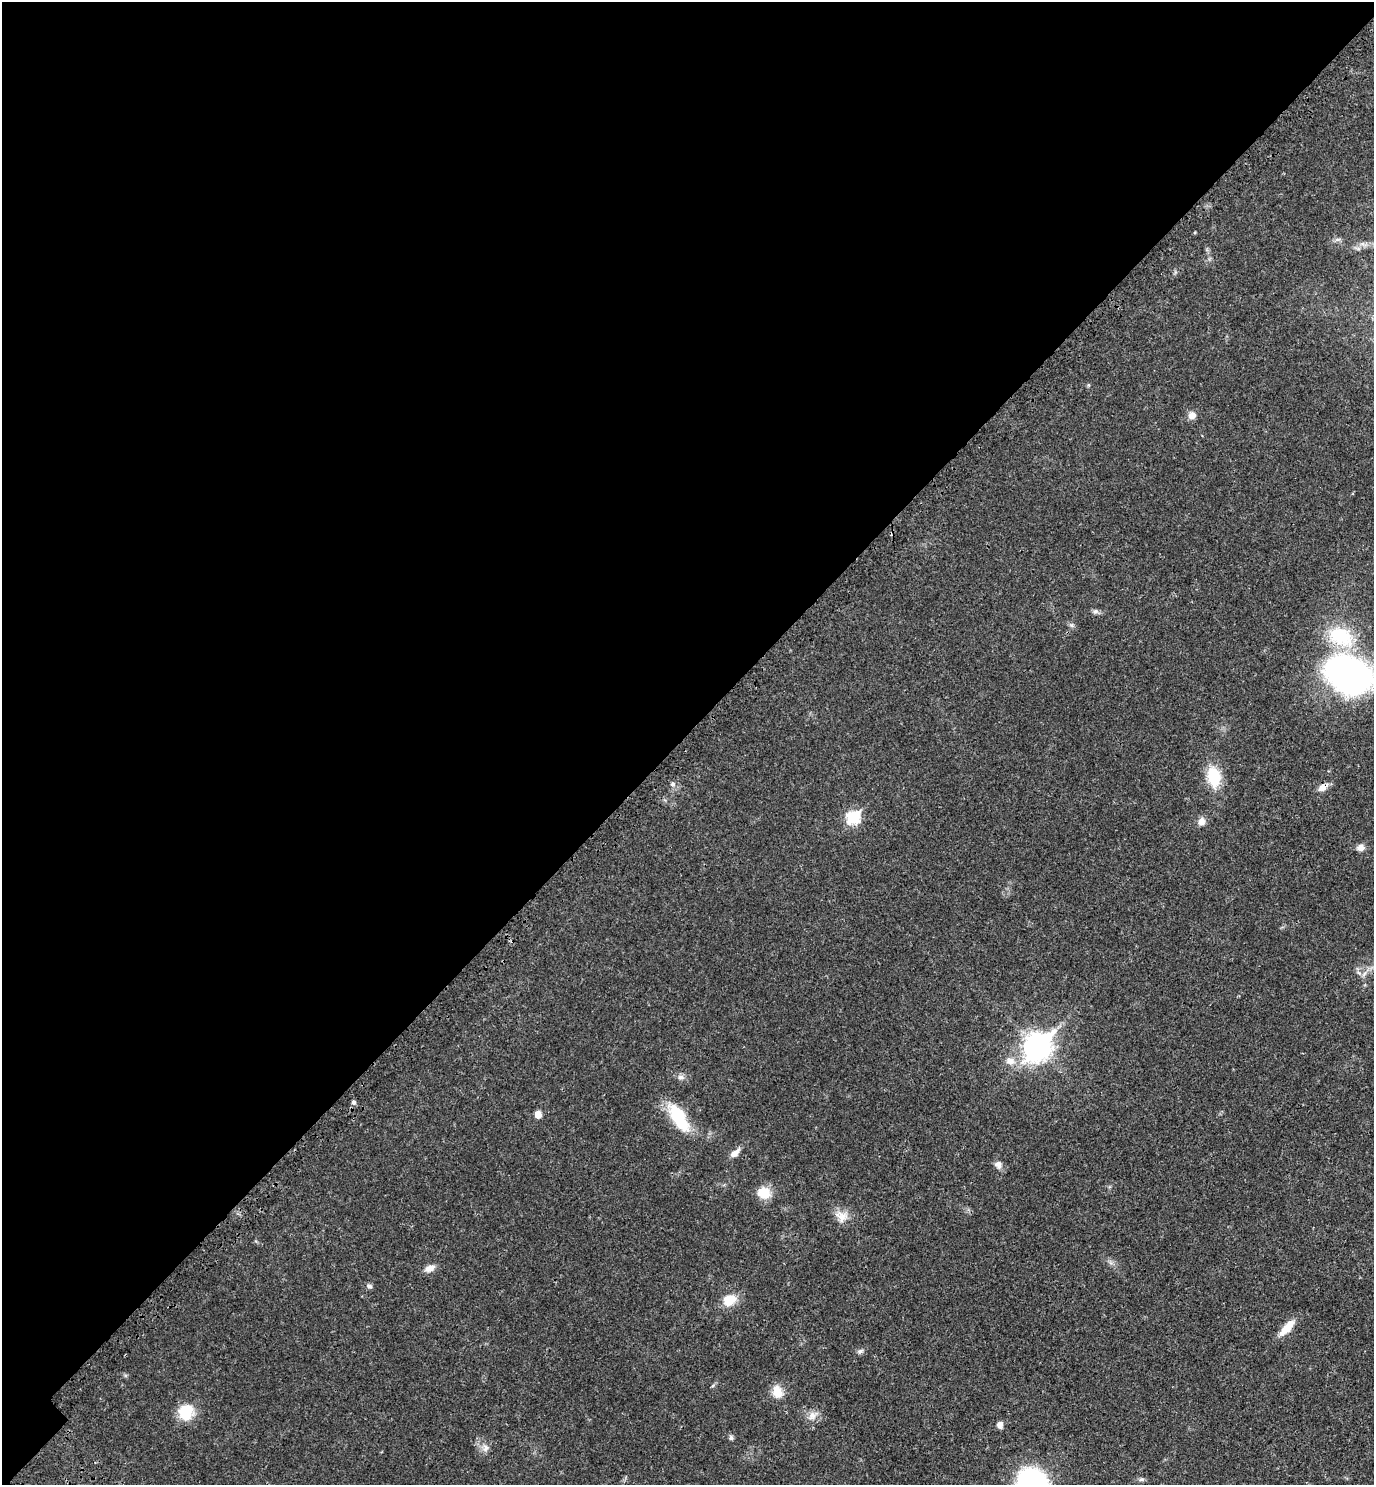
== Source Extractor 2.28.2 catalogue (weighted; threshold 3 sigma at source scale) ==
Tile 5 of 4 x 4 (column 1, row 2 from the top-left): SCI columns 257-1628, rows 3072-4554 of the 6140 x 6140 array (HDU 1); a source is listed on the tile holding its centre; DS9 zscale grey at full resolution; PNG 1376 x 1487 px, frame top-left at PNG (2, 2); no overlay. Shown black and unused: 49% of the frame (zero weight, under 3 of 4 exposures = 8% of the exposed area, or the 3 px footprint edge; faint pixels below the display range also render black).
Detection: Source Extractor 2.28.2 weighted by HDU 2 'WHT'; one run over the whole footprint, this tile lists its part. Background 0.0277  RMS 0.0029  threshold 0.0132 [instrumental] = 3 sigma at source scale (4.5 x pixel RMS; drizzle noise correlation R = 1.50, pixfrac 1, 0.05/0.05 arcsec/px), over >= 5 px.
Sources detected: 34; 1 inside a brighter listed object's ellipse — not listed separately; the other 33 listed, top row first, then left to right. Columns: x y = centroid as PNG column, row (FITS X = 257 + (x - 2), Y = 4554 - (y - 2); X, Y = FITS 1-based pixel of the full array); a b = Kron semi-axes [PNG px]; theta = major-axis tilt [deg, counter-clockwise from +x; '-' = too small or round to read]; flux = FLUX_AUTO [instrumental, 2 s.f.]
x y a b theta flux
1338 239 7 4 18 0.59
1192 415 10 9 - 1.8
1095 611 8 7 - 0.77
1350 673 46 32 -33 95
1214 776 23 15 -78 8.7
673 784 7 5 21 0.6
1322 787 14 8 32 1.8
853 817 7 6 - 27
1201 821 10 8 70 1.7
1361 847 9 8 - 1.5
1364 974 8 5 46 0.85
1037 1047 11 9 48 280
1010 1061 13 10 -17 2.5
681 1077 9 6 -16 1
353 1102 5 5 - 0.87
538 1114 7 6 - 2.2
679 1117 34 14 -59 13
735 1153 13 7 38 1.9
998 1165 11 9 -38 1.4
763 1193 14 13 - 5
841 1216 18 15 -40 3.2
430 1268 12 7 21 2.1
369 1286 8 6 -31 0.77
729 1300 16 12 24 5.1
1287 1328 23 8 48 4.5
860 1351 8 5 24 0.74
777 1392 17 13 -68 3.5
186 1412 18 16 73 7.6
813 1415 12 10 31 2.1
1000 1425 7 6 - 1.4
731 1438 7 5 -74 0.6
485 1448 11 8 80 1.5
1141 1479 9 4 0 0.63
Overlapping masked pixels (flux is a lower limit): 1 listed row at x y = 1322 787
Isophote crosses this tile's border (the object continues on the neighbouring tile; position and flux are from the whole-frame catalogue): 1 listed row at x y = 1350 673